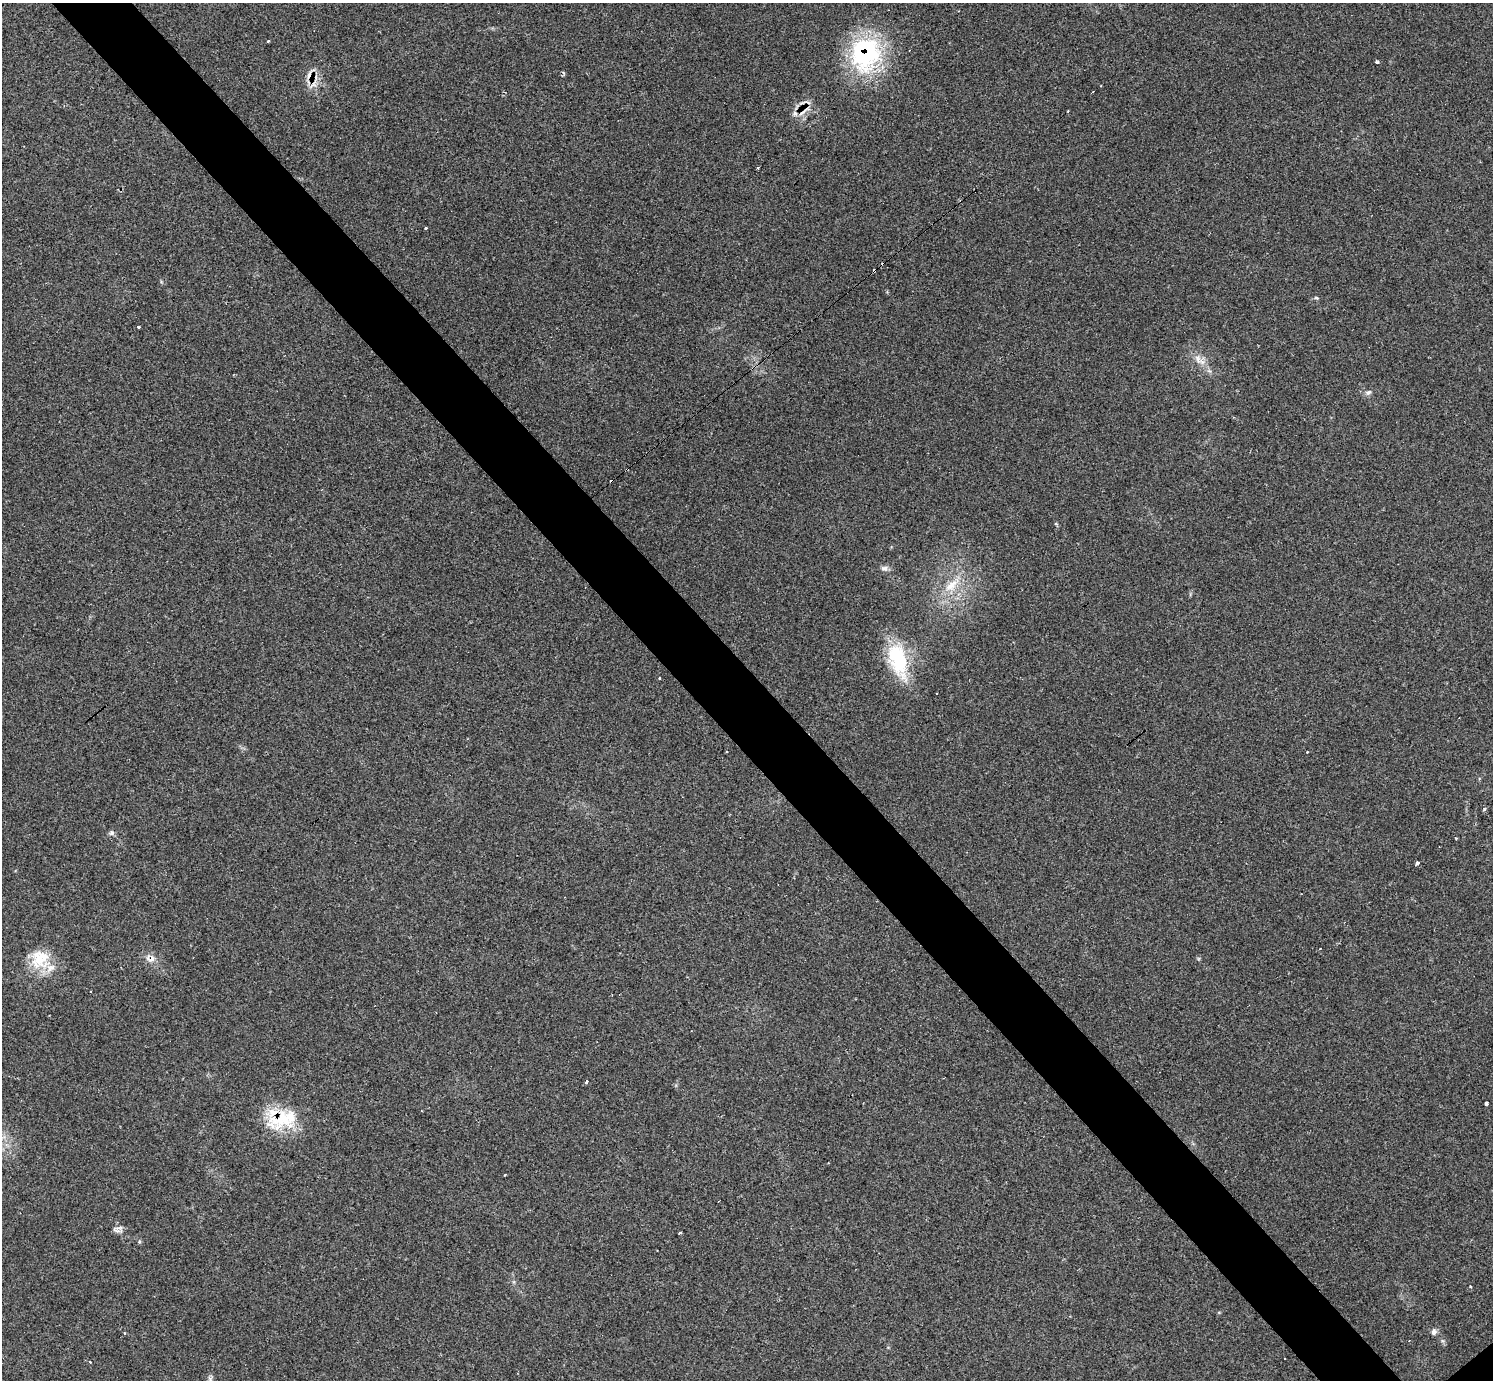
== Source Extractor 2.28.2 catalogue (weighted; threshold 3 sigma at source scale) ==
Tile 11 of 4 x 4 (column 3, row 3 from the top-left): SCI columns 2983-4473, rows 1543-2920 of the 5972 x 5970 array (HDU 1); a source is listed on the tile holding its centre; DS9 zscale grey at full resolution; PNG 1495 x 1382 px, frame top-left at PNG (2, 3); no overlay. Shown black and unused: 5% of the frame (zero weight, under 2 of 3 exposures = <1% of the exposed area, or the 3 px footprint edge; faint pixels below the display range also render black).
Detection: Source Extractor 2.28.2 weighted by HDU 2 'WHT'; one run over the whole footprint, this tile lists its part. Background 0.161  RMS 0.0092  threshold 0.0415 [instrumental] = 3 sigma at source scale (4.5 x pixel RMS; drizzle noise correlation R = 1.50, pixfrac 1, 0.05/0.05 arcsec/px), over >= 5 px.
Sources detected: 42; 11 cosmic-ray / hot-pixel residue — not listed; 1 inside a brighter listed object's ellipse — not listed separately; the other 30 listed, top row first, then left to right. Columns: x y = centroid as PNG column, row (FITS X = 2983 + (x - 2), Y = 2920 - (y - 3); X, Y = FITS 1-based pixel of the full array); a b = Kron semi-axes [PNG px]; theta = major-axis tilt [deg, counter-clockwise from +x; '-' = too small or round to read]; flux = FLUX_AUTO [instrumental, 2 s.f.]
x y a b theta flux
268 41 3 3 - 2.8
865 54 47 38 82 100
1377 62 4 3 - 1.6
309 75 13 8 81 7.6
804 111 24 4 38 4.6
758 168 3 3 - 4
426 228 3 3 - 2.6
874 271 4 3 - 3.2
1316 298 7 3 -9 1.2
138 327 3 3 - 7.4
1198 359 14 5 -71 5
1368 392 9 5 36 2.6
884 568 10 6 6 3.1
951 585 22 11 40 16
898 660 46 22 -73 55
1307 752 2 2 - 0.85
1484 809 3 3 - 2.7
112 833 7 6 - 2.3
1417 863 3 3 - 18
1320 949 3 2 - 1.5
40 959 26 24 73 28
151 959 14 7 5 5.7
586 1081 4 3 - 4.3
1486 1103 3 3 - 24
281 1119 38 24 4 47
505 1175 3 3 - 2
680 1233 3 3 - 4.1
1434 1332 8 6 75 2.7
125 1333 3 3 - 1.2
210 1379 6 6 - 2.1
Overlapping masked pixels (flux is a lower limit): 6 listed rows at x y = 865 54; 309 75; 804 111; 874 271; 151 959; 281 1119